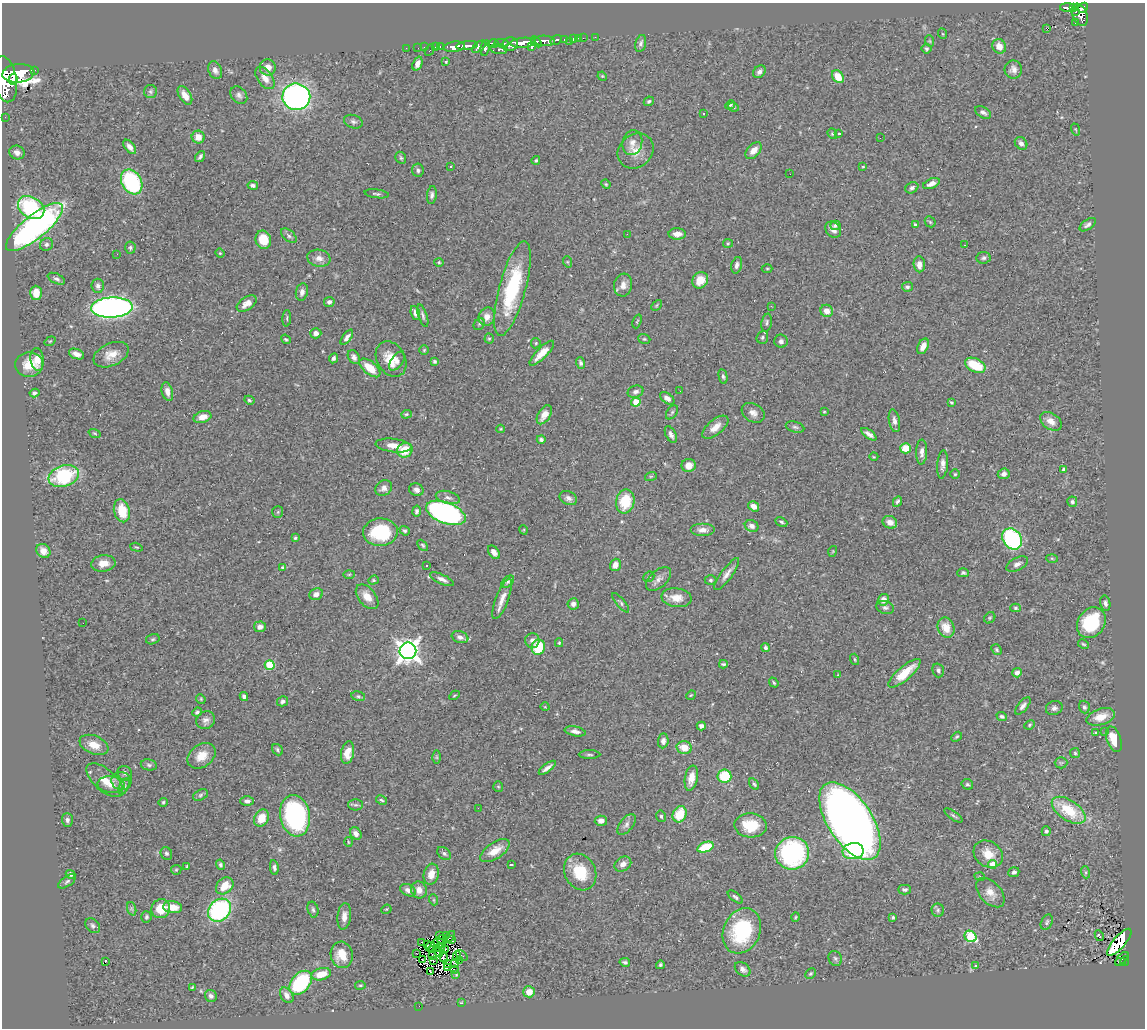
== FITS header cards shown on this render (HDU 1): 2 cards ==
NAXIS1  =                 1143
NAXIS2  =                 1026

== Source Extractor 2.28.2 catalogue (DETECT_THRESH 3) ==
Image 1143 x 1026 px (HDU 1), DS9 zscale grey, 1 PNG px = 1 image px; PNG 1147 x 1030 px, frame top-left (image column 1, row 1026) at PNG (2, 3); each listed source drawn as its Kron ellipse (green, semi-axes under 4 px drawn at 4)
Background 0.481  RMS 0.031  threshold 0.0927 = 3 sigma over >= 5 px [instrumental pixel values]
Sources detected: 423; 4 with non-positive FLUX_AUTO (blend fragments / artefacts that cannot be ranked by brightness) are neither listed nor drawn; the other 419 listed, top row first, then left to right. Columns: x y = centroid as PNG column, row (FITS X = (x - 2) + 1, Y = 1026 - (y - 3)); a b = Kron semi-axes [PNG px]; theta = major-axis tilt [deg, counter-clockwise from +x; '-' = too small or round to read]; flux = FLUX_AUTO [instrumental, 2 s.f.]
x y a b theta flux
1074 7 4 3 - 100
1068 8 8 4 -3 150
1083 8 5 4 - 280
1075 11 4 3 - 91
1080 15 11 7 -66 490
1075 23 2 2 - 5.5
1046 28 3 2 - 29
943 34 5 3 - 1.8
595 37 2 2 - 7
573 38 3 3 - 28
578 38 2 2 - 5.7
583 38 2 2 - 6.2
556 40 6 4 36 190
564 40 3 3 - 94
544 41 10 5 -3 770
569 41 2 2 - 7.8
930 41 6 3 -71 2.1
536 42 6 4 -41 450
502 43 7 3 -6 230
523 43 13 5 5 1300
641 43 9 5 74 6.4
493 44 6 4 12 340
510 44 8 7 - 630
440 46 3 2 - 22
467 46 11 4 6 760
999 46 7 6 - 20
424 47 2 2 - 7.8
435 47 2 2 - 9.3
454 47 10 5 8 1000
479 47 8 4 35 290
531 47 4 3 - 140
406 48 2 2 - 8.4
418 48 2 2 - 7.6
485 48 8 4 79 370
499 49 9 5 -8 230
926 49 5 5 - 3.7
430 50 6 3 63 54
446 62 4 3 - 1.9
417 64 7 4 69 9.9
268 67 8 8 - 18
1013 69 9 9 - 12
34 70 3 3 - 56
215 70 9 6 -65 9.3
759 72 7 5 44 8.5
18 73 16 9 6 2500
602 76 5 4 - 2
838 77 7 5 -52 35
265 78 13 7 -54 18
5 79 23 12 -79 3400
13 79 5 4 - 630
150 92 6 6 - 4.5
185 95 10 5 -59 20
239 95 9 7 -48 7.4
296 97 14 13 - 640
649 101 5 4 - 3.8
730 105 5 4 - 3
734 107 5 4 - 2.5
983 112 9 5 -32 6.9
704 113 3 3 - 8
5 117 2 2 - 6.5
353 122 9 6 -19 6.2
1075 129 6 3 -71 1.9
839 133 3 2 - 3
832 134 5 4 - 2.8
198 137 6 6 - 17
880 138 2 2 - 23
632 143 12 9 77 13
1021 143 7 5 -46 7.4
130 147 8 4 -51 12
636 151 19 16 40 30
753 151 10 6 46 16
17 152 8 6 -25 9.1
200 157 6 3 54 5.1
401 158 6 5 - 3.6
536 160 4 3 - 2.8
863 166 4 3 - 1.7
450 167 3 3 - 7.6
418 170 6 6 - 5.2
790 174 2 2 - 1.6
132 182 13 10 -59 230
606 184 5 4 - 2.4
931 184 9 5 23 12
253 185 5 4 - 5.7
912 188 7 5 32 6
377 194 12 4 -7 4.9
432 195 9 5 82 6.3
31 208 14 10 -32 160
930 222 6 5 - 3.4
835 225 5 4 - 3.8
915 225 4 4 - 5.2
1088 225 9 5 35 6.4
34 227 35 11 39 600
833 230 9 7 -44 13
627 234 2 2 - 630
677 234 8 6 -1 15
289 236 9 5 -41 5.4
263 240 9 7 -75 44
728 243 5 4 - 2.4
46 244 7 6 - 5.1
964 245 2 2 - 1.4
130 248 6 5 - 4.2
220 253 4 4 - 2.2
117 254 2 2 - 9.4
319 258 11 8 -10 14
983 258 7 6 - 4.4
439 262 4 4 - 2.4
568 262 6 3 -70 2.5
919 264 8 5 -85 17
737 265 8 5 75 7.5
767 268 5 3 - 2.3
56 279 9 5 -26 5.7
700 280 8 7 - 28
623 285 11 9 81 16
98 286 7 6 - 6.6
907 287 5 4 - 4.5
512 289 49 13 75 170
302 292 9 6 77 10
36 293 7 6 - 22
329 302 5 5 - 5.9
247 304 11 6 34 16
656 305 6 4 46 2.7
771 306 3 2 - 2.6
112 308 21 10 3 940
827 311 6 6 - 18
415 313 7 4 -72 7.2
423 316 12 4 -72 5.5
487 317 9 8 - 18
287 318 8 3 86 3
637 321 7 3 70 2.2
767 323 9 5 80 4.7
479 324 6 5 - 4
316 333 6 5 - 9.3
347 337 9 4 54 7.5
762 337 6 5 - 4.5
286 339 5 4 - 2.7
489 339 5 4 - 2.7
644 339 6 4 -19 2.9
50 341 6 3 35 1.9
781 341 6 6 - 5.8
536 343 5 5 - 2.6
923 346 8 5 63 12
424 350 5 5 - 2.6
542 353 16 5 45 25
77 354 8 5 -22 12
111 355 18 11 25 25
354 357 7 5 -59 7.1
333 358 5 4 - 5
37 359 11 6 -84 20
391 359 19 14 -59 42
397 361 10 6 55 8.4
435 361 4 3 - 3.5
581 363 6 4 -72 4.5
29 364 14 12 3 37
975 365 11 6 -25 68
370 368 12 6 -40 38
723 376 7 4 -78 4.7
680 391 3 2 - 1.8
167 392 9 5 -75 12
636 392 8 6 17 7.1
34 393 5 4 - 4.9
667 398 8 5 -37 10
249 400 5 4 - 3.4
636 402 4 4 - 63
951 402 4 3 - 2.7
672 412 8 5 54 4.1
824 412 3 3 - 2
753 413 12 9 -30 12
406 414 5 4 - 2.9
544 415 10 6 57 16
202 417 9 6 17 18
894 421 11 5 -79 8.8
1051 421 12 8 -37 18
715 427 16 7 40 20
795 427 9 5 -15 5
500 429 4 4 - 2
95 433 6 4 -20 2.5
869 434 9 4 -35 10
671 435 9 5 -63 8.4
541 439 4 4 - 5.2
393 446 18 6 -7 25
906 448 5 5 - 41
405 450 8 7 - 50
922 452 12 5 88 11
874 457 4 3 - 1.6
943 464 14 5 85 10
689 465 7 6 - 18
1064 469 4 4 - 8.1
955 474 4 4 - 2.7
1004 474 6 5 - 9.3
64 476 15 10 18 160
651 476 6 4 18 2.5
384 488 9 7 39 11
416 490 7 6 - 8.2
448 497 12 6 -15 9.2
568 498 9 6 -26 8.6
625 501 12 9 77 69
897 501 5 4 - 4.7
1072 502 5 5 - 5.1
754 506 6 4 -33 15
122 511 12 8 -75 52
417 511 5 4 - 4.9
278 512 6 5 - 2.9
446 513 21 10 -21 590
781 522 6 3 -26 3.5
890 522 7 6 - 13
752 526 7 6 - 10
524 530 5 3 - 2
702 530 12 6 0 13
405 531 5 4 - 3.9
380 532 17 14 3 120
295 538 4 3 - 3.3
1012 539 11 9 -54 280
423 545 6 4 -45 3.2
136 547 6 3 -17 2.3
43 551 8 6 -42 18
833 551 5 3 - 1.8
494 552 7 5 -55 11
1052 558 6 4 -2 2.6
103 563 12 8 8 21
1017 564 12 6 28 9.1
427 565 3 2 - 2.3
615 565 6 5 - 15
283 567 4 3 - 3.5
963 573 6 4 1 3.9
349 574 6 4 2 2.4
727 574 19 5 54 13
649 577 6 4 43 2.8
442 579 13 5 -25 9.7
659 579 15 8 42 13
373 580 5 4 - 2.6
711 580 6 4 -1 3.8
508 582 7 5 44 4.4
316 594 7 5 22 10
367 597 14 8 -50 24
676 598 15 9 -7 23
502 599 21 6 69 18
883 600 5 5 - 14
621 603 12 4 -51 4.4
1105 603 8 5 -77 5.7
573 604 5 5 - 8.2
885 607 9 6 -19 6.2
1015 608 5 4 - 3.4
990 618 6 5 - 2.9
83 623 2 2 - 1.8
1091 623 16 13 55 130
260 627 6 5 - 8.9
946 628 10 8 -69 32
460 637 8 5 -20 9.2
153 639 7 5 15 3.7
532 640 7 7 - 7.3
559 643 4 3 - 2.5
1083 644 6 3 -27 2.4
538 647 8 6 79 82
766 648 4 4 - 4.9
997 650 6 4 -50 3.7
408 651 8 8 - 1700
855 659 6 3 -71 2.6
723 664 4 3 - 2.9
270 665 5 5 - 94
938 670 7 5 -73 6
904 673 20 6 41 53
1017 673 5 4 - 9.9
838 675 4 4 - 1.8
774 683 5 3 - 2.9
455 695 5 3 - 2.4
691 695 5 4 - 2.2
244 696 4 4 - 7.4
358 696 7 5 -10 3.8
201 699 5 4 - 2.3
283 701 5 4 - 5.8
1023 706 10 5 50 7.8
545 707 4 3 - 1.5
1084 707 6 5 - 4.8
1054 708 8 7 - 7.3
197 712 5 4 - 3.7
1002 716 5 4 - 4.4
1101 717 15 8 18 30
206 720 10 8 39 9.5
1030 725 5 4 - 2.9
701 726 4 4 - 6.7
575 731 10 5 -11 9
1105 731 4 3 - 2.4
1095 733 4 3 - 3.4
957 737 6 4 40 3.1
1114 739 13 7 -71 39
663 741 7 5 83 7.3
94 745 15 9 -22 24
684 747 7 6 - 27
277 750 6 5 - 4
347 753 11 6 79 23
1075 753 5 5 - 3.3
589 755 11 3 0 3.7
202 756 15 11 35 28
437 757 6 4 -89 2.8
1061 763 6 5 - 4
149 765 8 5 -11 4.6
547 768 10 3 37 8.4
125 773 8 7 - 4.8
724 776 7 6 - 73
691 778 13 6 79 26
105 780 22 10 -41 30
121 781 10 9 - 14
754 784 6 4 -57 3.2
967 784 6 5 - 4
111 785 13 8 -4 17
124 786 9 4 65 4.5
498 786 5 5 - 2.9
200 795 8 5 29 4.9
381 800 6 4 -28 3.3
247 801 7 4 -1 7
163 802 5 4 - 2.7
356 805 7 5 -1 4.6
478 808 3 2 - 2.6
1069 810 19 10 -34 84
680 814 8 6 63 54
953 815 11 3 -35 3.7
295 816 21 15 -80 350
661 816 6 4 -75 3.9
261 818 9 7 62 34
67 820 7 5 -87 6.4
601 821 6 5 - 8.2
850 821 44 22 -56 2400
626 824 12 6 51 8.8
751 825 16 12 -4 65
1046 831 5 4 - 4.6
356 833 6 5 - 12
348 842 5 3 - 2
705 847 8 5 21 72
495 851 17 8 33 28
853 851 10 8 10 120
166 853 6 5 - 5.1
444 853 8 5 -40 4.7
792 853 17 16 - 300
988 854 15 12 -37 32
623 864 9 7 32 11
992 864 4 4 - 37
220 865 5 4 - 4
511 865 3 2 - 1.9
187 866 4 3 - 2.2
274 867 7 4 -80 5.2
176 870 5 5 - 2.5
580 872 19 15 -62 69
1014 872 5 4 - 5.1
1085 872 6 4 -71 2.9
70 874 5 4 - 7.7
431 874 10 7 76 19
980 877 5 3 - 2
67 881 10 5 35 5.4
225 886 10 7 43 35
408 890 8 5 -26 9.6
419 890 8 7 - 16
905 890 6 4 0 5.3
990 893 17 10 -47 22
735 897 9 4 -38 4.7
434 900 5 3 - 2.1
173 907 9 6 -7 30
132 909 7 4 -71 3.9
161 909 10 9 - 42
313 909 8 5 -77 4.7
386 909 5 4 - 2.2
220 910 13 10 44 280
938 910 6 6 - 4.2
344 916 13 6 84 15
146 917 5 5 - 3.9
795 917 5 3 - 1.9
893 917 3 3 - 3.2
1047 922 8 5 65 4.8
93 926 8 6 -45 5.7
742 931 23 18 66 170
440 936 2 2 - 0.69
446 936 2 2 - 5
970 936 6 5 - 150
1099 936 6 3 -63 27
449 937 7 2 48 2.5
442 939 5 3 - 1.7
452 940 3 2 - 2
422 942 3 2 - 0.84
1119 942 17 6 49 220
439 943 6 3 -24 1
427 945 2 2 - 1.4
430 947 5 2 - 1.3
439 948 5 2 - 0.87
444 949 4 2 - 2.4
432 950 4 3 - 1.6
439 952 4 3 - 1.2
417 954 2 2 - 2
342 955 13 11 -78 38
433 955 3 2 - 1.4
462 955 6 3 -38 5.3
457 956 5 2 - 1.1
443 957 6 3 -79 1.2
835 958 8 6 -63 5.2
1122 959 8 2 47 41
422 960 2 2 - 2.5
460 960 3 2 - 2.8
433 961 4 2 - 0.046
1125 961 5 3 - 34
105 962 3 2 - 23
625 962 5 3 - 4.1
1120 962 5 2 - 31
448 963 4 2 - 2.6
454 963 3 2 - 2.4
660 965 4 4 - 3.1
976 966 4 2 - 1.6
448 967 2 2 - 1.1
454 969 3 2 - 1.6
743 969 9 6 -39 8.2
430 972 3 2 - 4.3
321 974 10 6 14 36
456 974 3 2 - 2.2
810 974 5 4 - 3.4
301 983 14 9 49 160
360 985 5 3 - 2.4
192 987 4 3 - 1.9
529 992 6 5 - 22
287 995 8 6 -58 11
211 996 6 5 - 7.4
461 1003 3 2 - 1.3
419 1006 2 2 - 34
At the frame edge (FLAGS 8, measured only in part): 1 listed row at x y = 5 79
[4 non-positive-flux detections neither listed nor drawn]